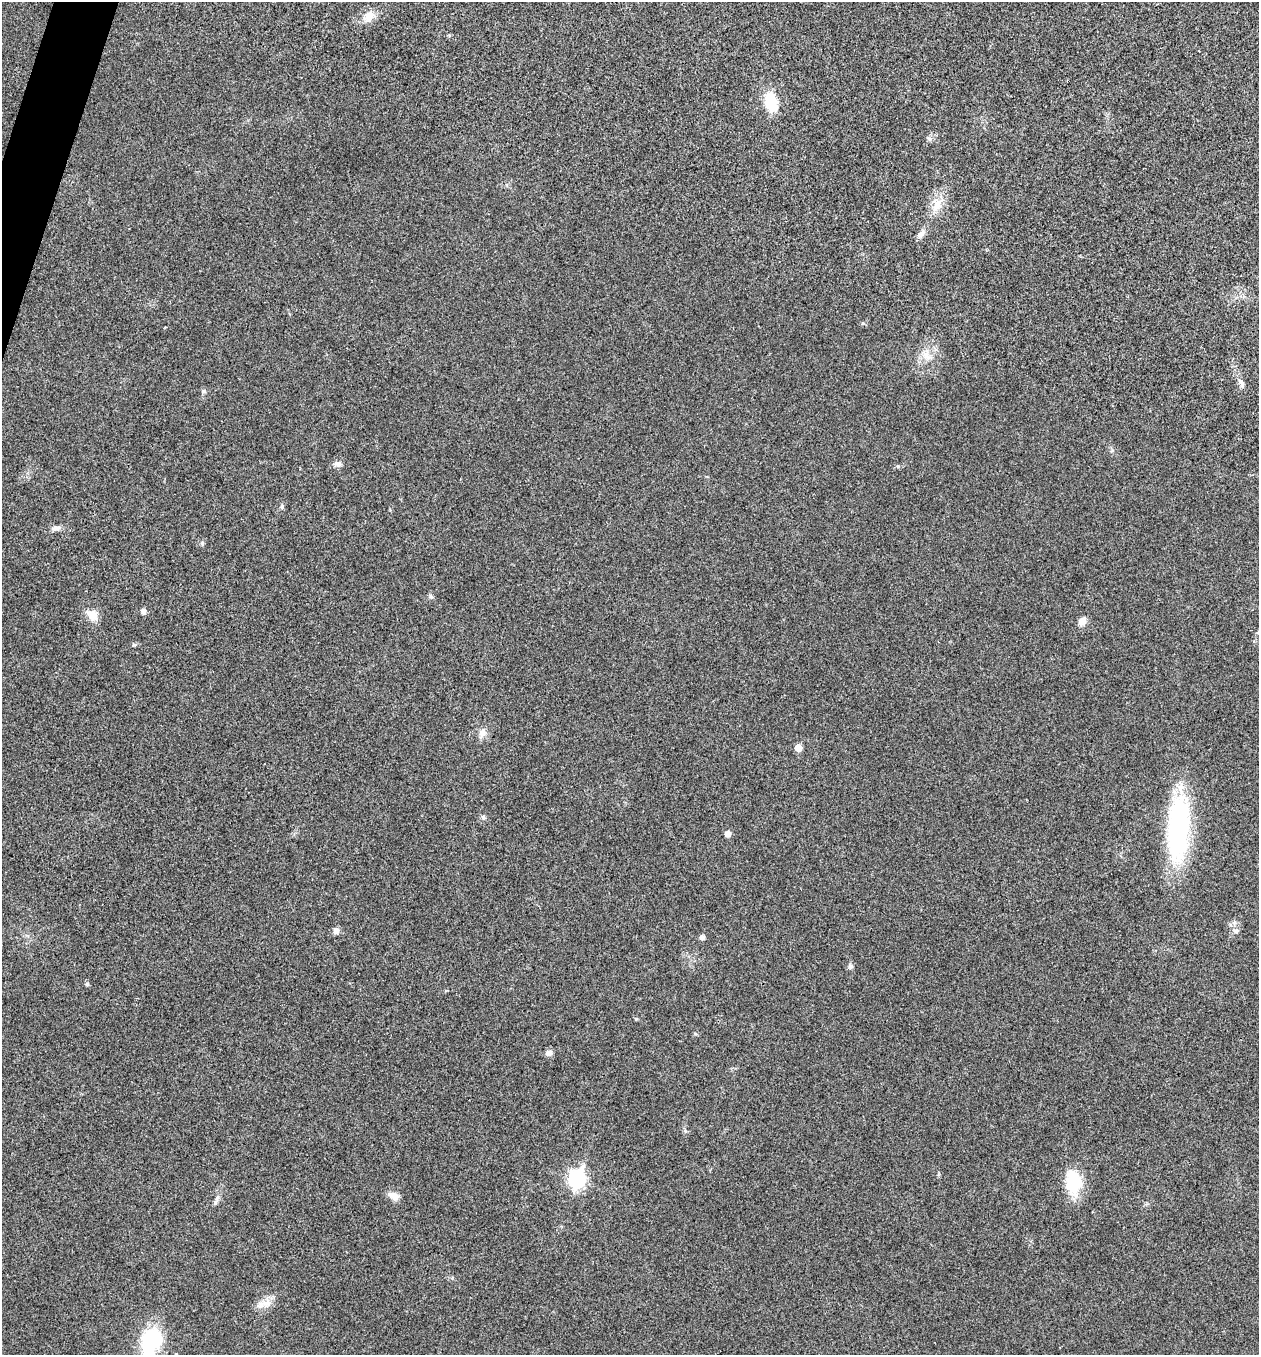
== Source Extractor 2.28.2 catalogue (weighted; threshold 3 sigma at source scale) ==
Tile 11 of 4 x 4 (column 3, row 3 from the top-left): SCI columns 2651-3907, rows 1358-2710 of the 5431 x 5418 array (HDU 1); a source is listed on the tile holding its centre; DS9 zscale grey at full resolution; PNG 1261 x 1357 px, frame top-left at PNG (2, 2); no overlay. Shown black and unused: <1% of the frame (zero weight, under 3 of 4 exposures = <1% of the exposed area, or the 3 px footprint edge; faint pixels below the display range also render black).
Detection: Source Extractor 2.28.2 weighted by HDU 2 'WHT'; one run over the whole footprint, this tile lists its part. Background 0.0238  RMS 0.0052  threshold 0.0236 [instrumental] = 3 sigma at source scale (4.5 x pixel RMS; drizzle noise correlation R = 1.50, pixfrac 1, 0.05/0.05 arcsec/px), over >= 5 px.
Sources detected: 34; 1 inside a brighter object's white glare — not listed; the other 33 listed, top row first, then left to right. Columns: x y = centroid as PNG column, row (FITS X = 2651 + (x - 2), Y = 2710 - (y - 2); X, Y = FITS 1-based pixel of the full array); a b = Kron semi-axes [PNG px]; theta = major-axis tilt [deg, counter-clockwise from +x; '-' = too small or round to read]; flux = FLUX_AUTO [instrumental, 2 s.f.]
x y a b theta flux
369 16 15 13 38 5.6
771 102 27 14 -73 13
937 205 22 12 61 8.2
921 233 14 6 47 2.5
926 355 13 9 -50 4.7
1242 384 14 6 -66 2.3
203 391 6 5 - 0.93
338 464 10 7 -7 2
282 507 6 5 - 1.1
56 528 15 6 10 2.3
202 543 7 4 -90 0.77
143 611 8 6 -69 1.6
92 615 17 12 -37 5.2
1082 621 9 8 - 3.6
134 645 6 4 -17 0.67
482 733 13 9 71 3.3
798 748 5 5 - 6.6
483 817 6 5 - 1
1178 828 73 23 86 77
727 834 5 5 - 3.6
1234 923 7 6 - 1.4
336 931 7 6 - 2.3
1236 931 7 6 - 1.5
702 937 6 6 - 1.5
851 966 7 6 - 1.1
87 984 5 4 - 0.94
636 1019 4 4 - 0.52
549 1053 8 6 10 2.4
577 1179 9 7 74 130
1073 1180 36 17 89 18
393 1196 14 8 -28 3.8
266 1303 13 7 -19 3.5
151 1341 25 15 67 42
Isophote crosses this tile's border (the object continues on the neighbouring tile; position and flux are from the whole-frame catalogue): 1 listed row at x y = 151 1341
Unlisted compact peaks at least as high as the median listed source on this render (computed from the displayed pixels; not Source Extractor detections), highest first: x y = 215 1203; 929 139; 685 1131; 898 466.